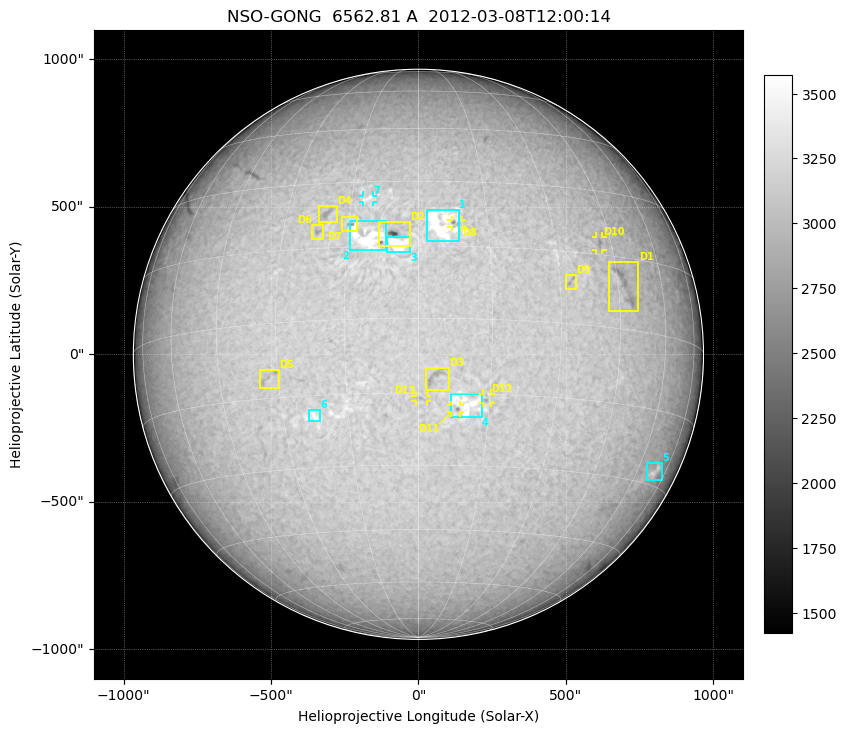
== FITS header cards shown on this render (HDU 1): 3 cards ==
TELESCOP= 'NSO-GONG'           / NSO/GONG Network
WAVELNTH=             6562.808 / [A] exact wavelength of obs
DATE-OBS= '2012-03-08T12:00:14' / Observation start date and time (UTC)

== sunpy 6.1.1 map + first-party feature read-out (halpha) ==
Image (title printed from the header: NSO-GONG  6562.81 A  2012-03-08T12:00:14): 2048 x 2048 px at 1.07 arcsec/px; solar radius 967 arcsec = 900 px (full disc in frame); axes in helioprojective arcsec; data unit not stated in the header (colour bar unlabelled)
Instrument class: HALPHA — H-alpha (6563 A) chromospheric image
Bright regions (plage): reference = the median radial profile (limb darkening/brightening removed); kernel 17 px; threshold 5 sigma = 190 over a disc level ~3052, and >= 1.075x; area >= 63 px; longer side >= 22 px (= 24 arcsec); searched inside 0.97 R_sun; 7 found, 7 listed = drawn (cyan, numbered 1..; 1 of them under ~29 arcsec drawn as corner ticks so the feature stays visible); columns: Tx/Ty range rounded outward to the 5 arcsec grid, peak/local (2 s.f.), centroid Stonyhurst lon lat
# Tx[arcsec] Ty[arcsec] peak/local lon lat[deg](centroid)
1 25..140 380..490 1.2 +5 +20
2 -235..-110 350..455 1.3 -11 +17
3 -110..-30 345..400 1.3 -4 +15
4 110..215 -215..-135 1.1 +10 -17
5 770..825 -430..-365 1.2 +68 -27
6 -370..-335 -230..-190 1.1 -23 -19
7 -190..-155 515..540 1.1 -11 +26
Dark features (filaments and sunspots): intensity divided by the median radial (limb-darkening) profile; local-median window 148 px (8% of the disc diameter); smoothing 5 px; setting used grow <= 0.95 with closing radius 7 px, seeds <= 0.88 or >= 162 px of the 54-px (= 58 arcsec) line detector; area >= 63 px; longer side >= 22 px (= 24 arcsec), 11 px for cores <= 0.7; searched inside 0.97 R_sun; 13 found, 13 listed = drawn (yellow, D1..; 5 of them under ~29 arcsec drawn as corner ticks so the feature stays visible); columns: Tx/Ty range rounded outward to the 5 arcsec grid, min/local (2 s.f., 1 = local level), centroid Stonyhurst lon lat
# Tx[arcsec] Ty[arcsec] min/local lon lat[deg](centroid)
D1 645..745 145..315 0.86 +47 +9
D2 -135..-25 365..450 0.64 -5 +18
D3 20..105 -125..-45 0.87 +3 -12
D4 -340..-275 445..505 0.88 -20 +23
D5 -540..-470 -120..-50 0.89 -32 -11
D6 -360..-320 390..440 0.87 -22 +19
D7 -260..-205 415..465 0.75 -15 +20
D8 110..150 430..455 0.79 +8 +20
D9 500..535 220..270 0.87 +33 +9
D10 600..625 350..400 0.88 +42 +17
D11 110..145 -200..-170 0.81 +8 -18
D12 215..250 -165..-130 0.86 +14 -16
D13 -10..30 -160..-140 0.89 +1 -16
Off-limb: outside the limb everything is below the colour-scale floor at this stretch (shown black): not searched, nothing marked